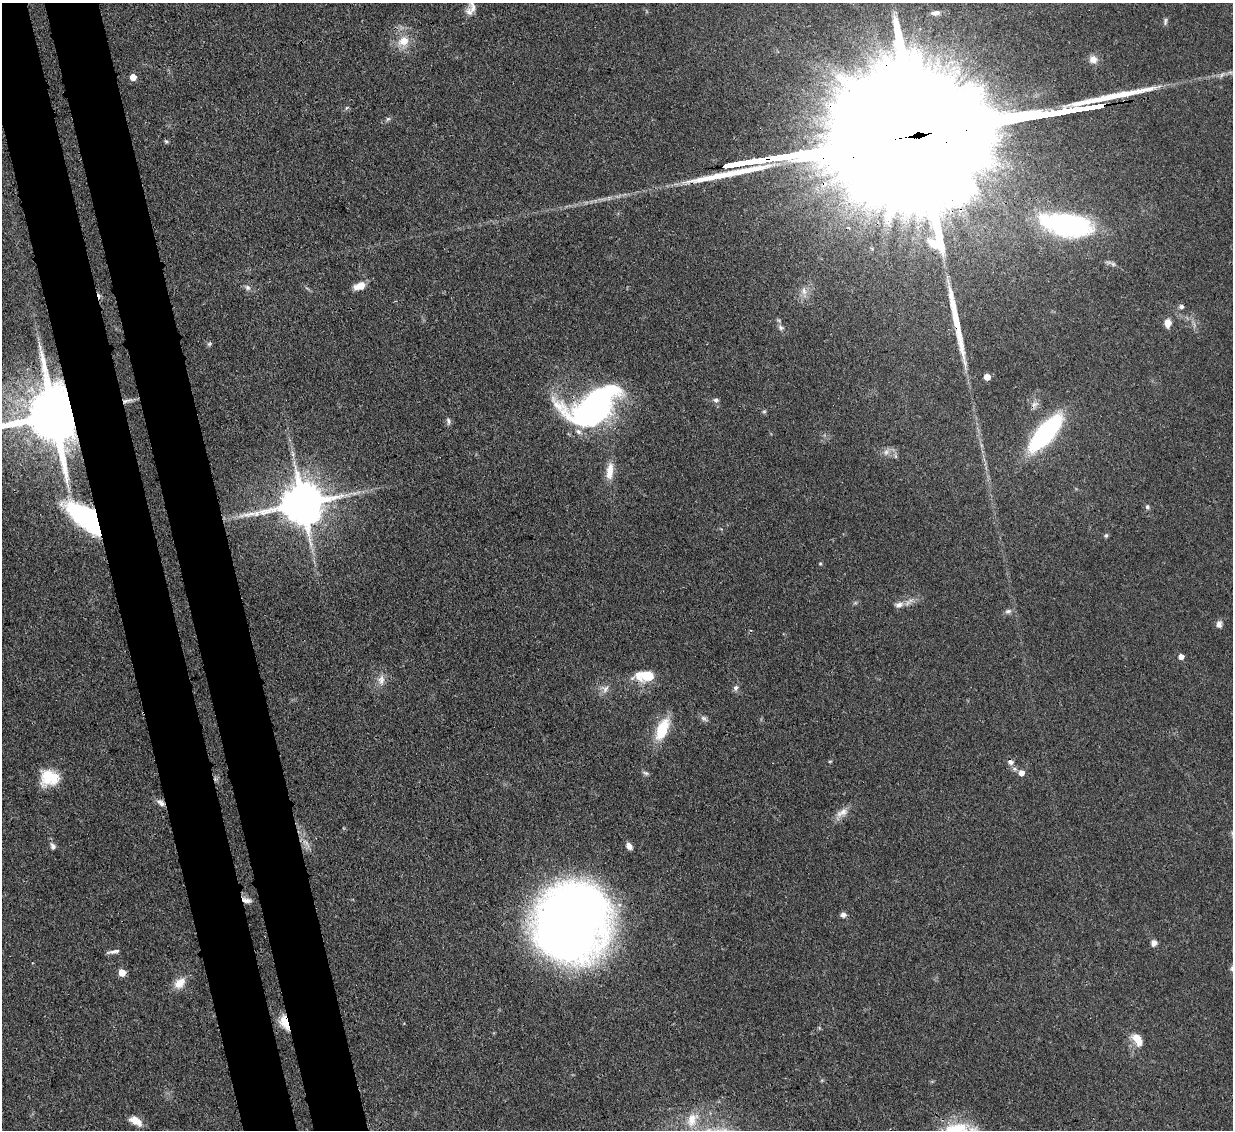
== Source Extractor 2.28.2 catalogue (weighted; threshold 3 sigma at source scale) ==
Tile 11 of 4 x 4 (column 3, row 3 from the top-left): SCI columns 2542-3772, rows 1342-2469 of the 5081 x 5061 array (HDU 1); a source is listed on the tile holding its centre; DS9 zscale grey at full resolution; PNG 1235 x 1132 px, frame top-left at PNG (2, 3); no overlay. Shown black and unused: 9% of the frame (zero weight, under 3 of 4 exposures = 9% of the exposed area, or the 3 px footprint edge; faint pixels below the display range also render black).
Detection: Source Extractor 2.28.2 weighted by HDU 2 'WHT'; one run over the whole footprint, this tile lists its part. Background 0.0967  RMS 0.0047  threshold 0.021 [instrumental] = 3 sigma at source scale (4.5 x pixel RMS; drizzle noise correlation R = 1.50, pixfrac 1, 0.05/0.05 arcsec/px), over >= 5 px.
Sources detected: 77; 1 too faint to see at this stretch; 1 inside a brighter object's white glare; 2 cosmic-ray / hot-pixel residue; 4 long thin detections or spike segments (spike, bleed or trail) — not listed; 2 inside a brighter listed object's ellipse — not listed separately; the other 67 listed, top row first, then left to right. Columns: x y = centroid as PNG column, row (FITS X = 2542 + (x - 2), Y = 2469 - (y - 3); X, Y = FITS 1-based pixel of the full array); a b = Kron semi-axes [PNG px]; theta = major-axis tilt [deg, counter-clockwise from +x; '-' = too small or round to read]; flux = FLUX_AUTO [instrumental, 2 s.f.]
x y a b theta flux
473 7 21 8 -79 3.5
936 13 14 7 5 2.8
1165 21 10 4 81 1
403 41 15 12 29 7.6
1093 59 9 9 - 3.7
133 77 5 5 - 6.1
1081 109 17 3 10 1300
388 119 6 5 - 0.93
166 141 6 5 - 0.68
779 157 19 3 11 2200
757 161 22 3 10 2200
1066 224 54 24 -10 79
1113 264 8 6 -28 1.2
360 286 14 8 21 5.5
247 287 9 7 -45 1.7
804 291 12 6 -73 2.4
1181 306 5 5 - 1.3
1168 323 9 7 86 3.9
781 327 8 6 -54 1.4
209 344 6 6 - 0.81
987 377 5 5 - 6.2
716 400 7 5 -10 1.2
1034 404 10 7 45 2.3
594 406 42 24 32 180
764 411 6 4 1 0.66
54 415 19 15 9 4600
448 421 11 5 -83 1.2
1046 433 39 13 49 79
886 452 8 6 63 1.9
610 471 23 9 83 6.5
354 493 7 4 18 1.2
302 503 14 12 10 2000
1147 507 7 5 78 0.97
87 519 34 14 -38 110
1106 536 7 5 49 0.83
820 563 4 4 - 0.58
899 605 13 8 13 2.8
1008 611 9 6 18 1.5
1219 624 9 7 -89 2.1
1181 656 5 5 - 2.8
648 676 18 11 11 12
381 680 15 9 84 3.9
736 688 8 6 87 1.5
605 689 11 8 59 2.7
704 719 10 6 -38 1.6
662 729 27 12 67 16
830 761 5 3 - 0.45
1010 762 8 7 - 2.1
646 773 8 5 -26 1.1
1021 773 5 5 - 3.6
49 778 20 16 -4 15
161 803 12 7 -43 2.4
842 812 19 9 29 4.3
53 846 8 6 -68 1.7
629 846 7 5 -54 3
246 900 13 6 -15 2.3
843 915 7 6 - 1.8
571 925 66 60 76 470
1154 943 8 7 - 2.1
113 952 15 4 10 1.9
1232 968 8 7 - 1.3
122 973 5 5 - 10
179 983 17 11 41 5.6
284 1022 18 9 -70 7.7
1137 1039 17 9 -60 6.4
692 1120 22 14 68 9.7
136 1121 15 8 -30 5
Overlapping masked pixels (flux is a lower limit): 10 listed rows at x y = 779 157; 757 161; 594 406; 54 415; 302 503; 87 519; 648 676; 161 803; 246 900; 284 1022
Isophote crosses this tile's border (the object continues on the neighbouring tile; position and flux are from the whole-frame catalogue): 3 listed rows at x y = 473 7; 54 415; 1232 968